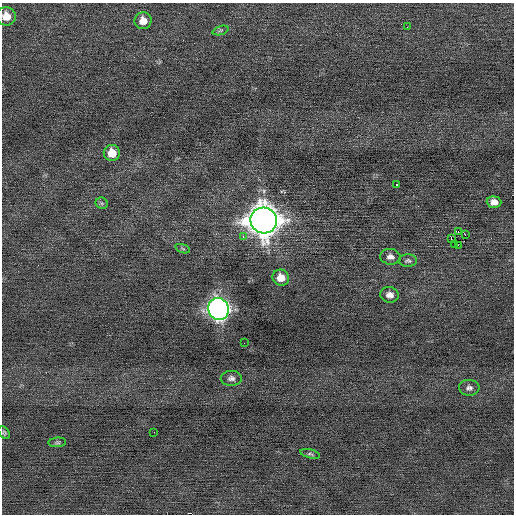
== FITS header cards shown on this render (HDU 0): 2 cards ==
NAXIS1  =                  512 / Axis length
NAXIS2  =                  512 / Axis length

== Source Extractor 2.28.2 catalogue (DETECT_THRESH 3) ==
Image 512 x 512 px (HDU 0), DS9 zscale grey, 1 PNG px = 1 image px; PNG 516 x 516 px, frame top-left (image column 1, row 512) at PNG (2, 3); each listed source drawn as its Kron ellipse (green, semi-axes under 4 px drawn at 4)
Background 0.0179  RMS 0.68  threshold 2.04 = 3 sigma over >= 5 px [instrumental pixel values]
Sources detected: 28; all 28 listed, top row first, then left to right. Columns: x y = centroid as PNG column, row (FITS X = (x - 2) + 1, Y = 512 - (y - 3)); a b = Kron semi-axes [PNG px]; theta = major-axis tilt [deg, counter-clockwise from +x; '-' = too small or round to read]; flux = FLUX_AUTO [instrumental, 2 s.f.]
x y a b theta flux
6 16 9 9 - 490
143 21 8 8 - 400
407 27 2 2 - 30
221 30 8 3 19 78
112 153 8 8 - 700
396 184 3 3 - 61
494 202 7 5 -5 330
102 203 6 5 - 83
264 220 13 13 - 80000
458 231 3 2 - 16000
465 235 2 2 - 650
243 237 3 3 - 81
451 238 3 2 - 750
455 244 3 2 - 180
458 245 3 2 - 2500
183 249 8 3 -19 61
390 257 10 8 -6 230
408 261 9 6 -2 110
281 278 8 8 - 550
390 295 9 7 -12 270
218 309 11 10 - 26000
244 343 2 2 - 33
231 378 10 7 -1 190
469 388 10 8 -3 180
154 432 2 2 - 18
4 433 7 5 -50 71
57 442 9 5 4 83
310 454 10 4 -15 89
At the frame edge (FLAGS 8, measured only in part): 1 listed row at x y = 6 16